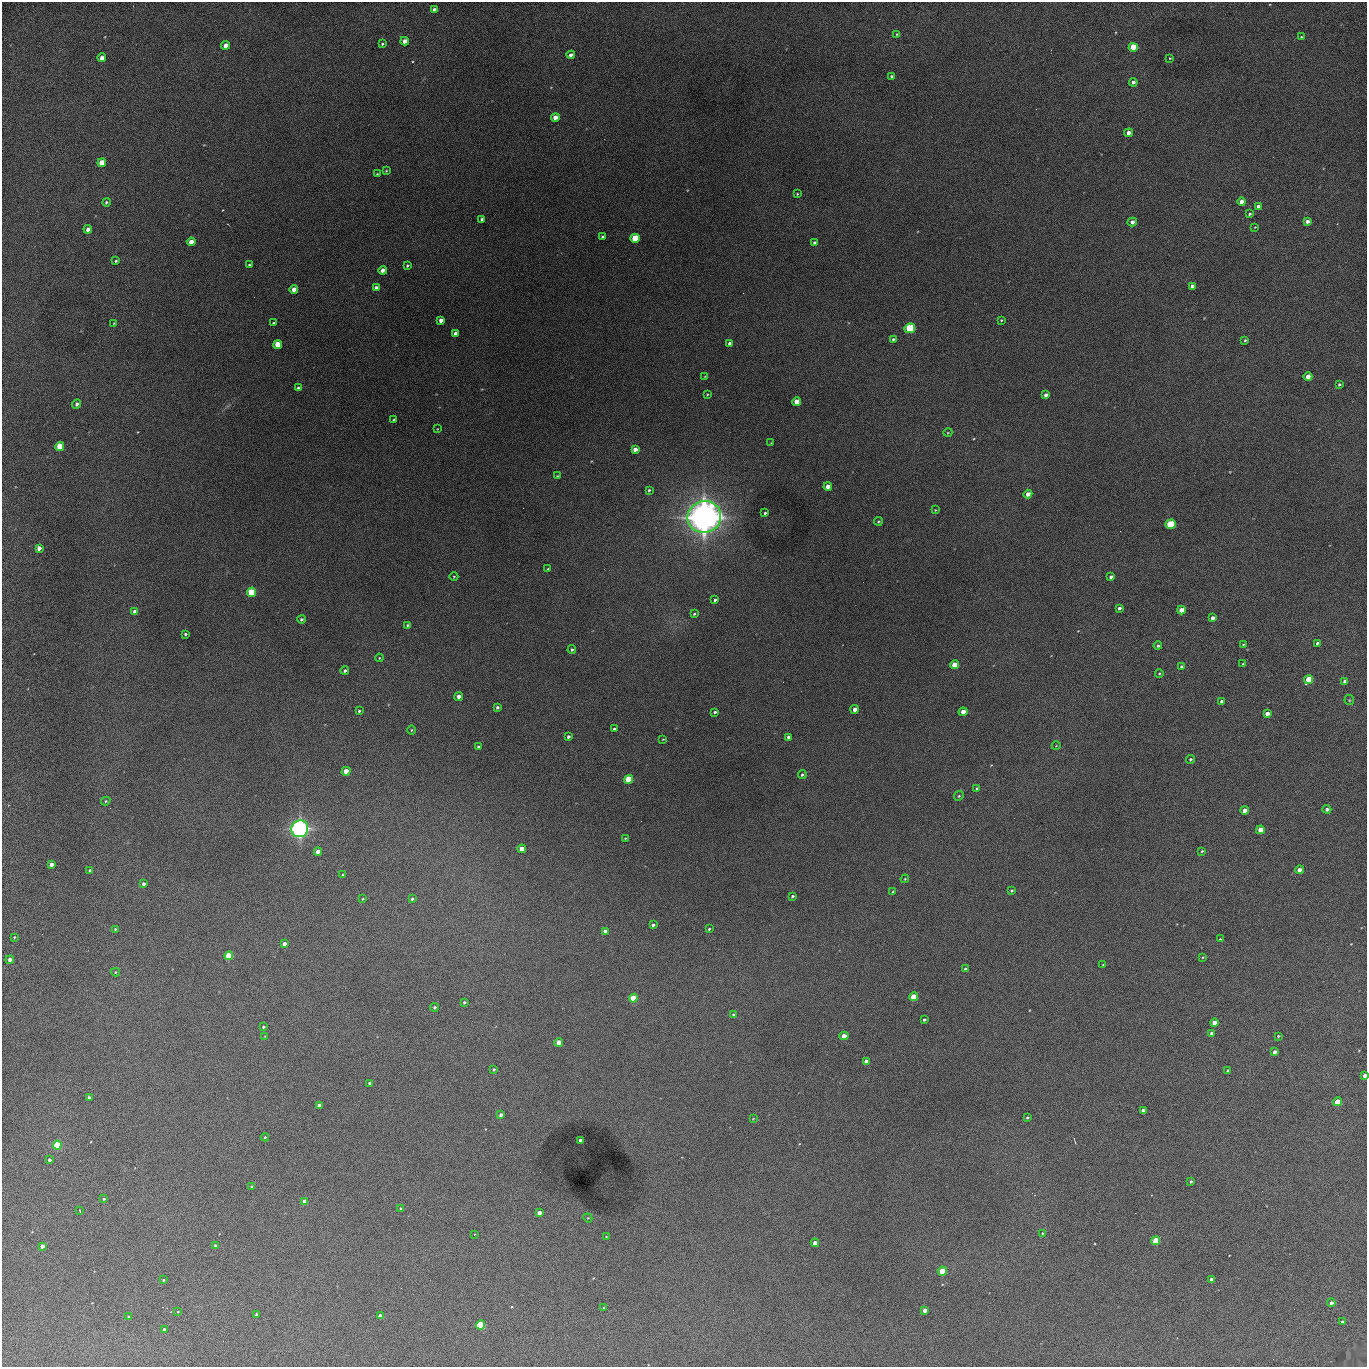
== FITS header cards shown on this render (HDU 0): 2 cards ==
NAXIS1  =                 1365 /fastest changing axis
NAXIS2  =                 1365 /next to fastest changing axis

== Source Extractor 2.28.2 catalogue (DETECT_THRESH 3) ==
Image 1365 x 1365 px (HDU 0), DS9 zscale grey, 1 PNG px = 1 image px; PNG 1369 x 1369 px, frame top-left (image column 1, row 1365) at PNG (2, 2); each listed source drawn as its Kron ellipse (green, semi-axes under 4 px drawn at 4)
Background 636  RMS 110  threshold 332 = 3 sigma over >= 5 px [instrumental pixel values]
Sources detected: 210; all 210 listed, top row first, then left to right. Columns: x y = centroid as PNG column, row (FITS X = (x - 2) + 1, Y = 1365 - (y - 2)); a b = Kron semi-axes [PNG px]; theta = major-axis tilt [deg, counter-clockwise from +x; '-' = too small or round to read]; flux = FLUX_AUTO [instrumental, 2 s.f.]
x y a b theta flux
434 9 4 3 - 1.8e+04
897 34 4 4 - 8.4e+03
1301 37 3 2 - 5.7e+03
405 41 4 4 - 5.5e+04
382 44 3 3 - 8.5e+03
225 45 4 4 - 6.3e+04
1133 47 4 4 - 3.5e+05
571 55 4 3 - 4.0e+04
102 58 4 4 - 5.5e+04
1170 58 2 2 - 6.2e+03
892 76 4 3 - 2.4e+04
1133 82 4 4 - 2.6e+04
555 117 4 4 - 5.7e+04
1129 133 4 4 - 6.1e+04
102 163 4 4 - 2.0e+05
386 171 3 3 - 7.1e+03
377 174 3 3 - 6.7e+03
797 194 3 2 - 6.3e+03
106 202 4 3 - 1.2e+04
1242 202 4 4 - 5.4e+04
1258 206 4 3 - 3.8e+04
1249 214 3 2 - 1.1e+04
482 219 4 3 - 1.5e+04
1307 221 4 3 - 4.0e+04
1132 222 5 4 - 4.1e+04
1255 227 4 3 - 5.0e+03
88 229 4 3 - 3.1e+04
602 237 3 3 - 1.3e+04
635 238 4 4 - 3.3e+05
191 242 4 4 - 8.0e+04
815 243 4 3 - 2.3e+04
116 261 3 3 - 9.7e+03
249 265 3 3 - 9.0e+03
407 265 3 3 - 1.0e+04
383 270 4 4 - 3.3e+04
1192 286 4 4 - 3.1e+04
376 288 4 3 - 4.6e+04
294 289 4 4 - 8.6e+04
441 320 4 4 - 4.1e+04
1001 320 3 2 - 7.1e+03
114 323 2 2 - 5.0e+03
273 323 3 3 - 9.9e+03
910 328 5 4 - 5.7e+05
455 333 4 3 - 2.4e+04
893 339 4 3 - 1.3e+04
1245 340 3 3 - 1.0e+04
730 343 4 4 - 4.6e+04
278 344 4 4 - 2.3e+05
705 376 4 2 - 5.1e+03
1308 377 4 4 - 1.3e+05
1339 384 3 3 - 1.2e+04
298 388 4 3 - 1.1e+04
707 394 3 2 - 6.3e+03
1046 395 4 3 - 3.6e+04
797 402 4 4 - 1.6e+05
77 404 5 4 - 2.2e+04
394 420 3 3 - 8.3e+03
437 429 3 2 - 4.4e+03
948 432 4 3 - 6.2e+03
771 443 3 3 - 5.0e+03
60 447 4 4 - 3.0e+05
635 449 4 4 - 4.9e+04
557 476 3 3 - 6.1e+03
828 487 4 4 - 8.3e+04
649 490 4 3 - 1.0e+04
1028 494 4 4 - 6.1e+04
935 510 3 3 - 5.3e+03
765 513 3 3 - 1.2e+04
704 517 17 16 - 5.0e+06
878 521 4 3 - 9.9e+03
1170 524 5 4 - 5.2e+05
39 548 4 3 - 4.9e+04
548 569 3 3 - 9.6e+03
454 576 4 3 - 6.1e+03
1111 577 4 3 - 2.3e+04
252 592 5 4 - 3.5e+05
715 600 3 3 - 1.4e+04
1119 608 4 3 - 2.2e+04
1181 610 4 4 - 1.3e+05
135 612 4 3 - 4.5e+04
694 614 4 3 - 8.0e+03
1213 618 4 3 - 4.8e+04
301 619 4 4 - 1.5e+04
407 625 4 3 - 9.8e+03
185 634 3 3 - 1.3e+04
1317 643 3 3 - 1.8e+04
1243 644 3 2 - 6.0e+03
1158 646 4 4 - 1.3e+04
572 650 4 3 - 1.1e+04
379 658 4 3 - 6.1e+03
1243 664 3 3 - 7.9e+03
954 665 4 4 - 1.4e+05
1182 667 4 3 - 2.4e+04
345 671 4 3 - 1.5e+04
1159 673 4 3 - 7.2e+03
1308 679 5 4 - 3.2e+05
1345 681 4 3 - 2.4e+04
459 696 4 4 - 4.0e+04
1349 700 5 5 - 8.3e+03
1222 701 4 3 - 3.0e+04
497 707 3 3 - 1.4e+04
855 709 4 4 - 5.8e+04
359 711 3 3 - 1.0e+04
715 712 3 3 - 1.2e+04
963 712 4 4 - 7.1e+04
1267 714 4 3 - 5.2e+04
614 729 3 3 - 1.1e+04
411 730 5 3 - 7.5e+03
568 737 3 3 - 1.8e+04
789 737 4 3 - 2.7e+04
663 739 3 2 - 5.3e+03
1056 746 4 3 - 4.7e+03
478 747 4 3 - 1.1e+04
1190 759 4 3 - 1.1e+04
346 771 4 4 - 9.6e+04
802 775 4 4 - 1.3e+04
629 779 4 4 - 3.6e+05
977 789 4 3 - 1.2e+04
959 796 5 4 - 9.8e+03
106 801 5 3 - 9.3e+03
1327 809 4 4 - 2.2e+04
1245 810 4 4 - 8.9e+04
300 829 8 8 - 2.0e+06
1260 830 4 4 - 1.1e+05
625 838 3 2 - 5.9e+03
522 849 4 4 - 9.5e+04
1202 851 3 3 - 8.0e+03
318 852 4 4 - 6.6e+04
51 864 4 4 - 3.8e+04
1299 870 4 4 - 5.6e+04
90 871 4 3 - 2.1e+04
343 875 4 3 - 9.2e+03
905 879 4 3 - 5.9e+03
143 884 4 3 - 2.5e+04
1011 890 3 3 - 9.9e+03
893 892 3 3 - 1.3e+04
792 896 3 3 - 1.2e+04
363 899 3 2 - 6.5e+03
412 899 4 4 - 1.1e+04
653 925 4 3 - 2.0e+04
115 929 3 3 - 8.1e+03
709 929 3 3 - 8.1e+03
605 931 4 4 - 3.2e+04
14 937 3 3 - 7.8e+03
1220 939 3 2 - 8.2e+03
284 944 4 3 - 6.1e+04
229 956 4 4 - 3.4e+05
1203 957 3 3 - 6.8e+03
10 960 4 4 - 3.9e+04
1103 964 3 2 - 4.9e+03
965 969 3 3 - 8.2e+03
116 972 4 4 - 9.5e+03
913 997 4 4 - 2.5e+05
633 998 4 4 - 2.7e+05
464 1002 3 3 - 1.1e+04
434 1007 4 4 - 1.5e+04
734 1015 4 4 - 1.6e+04
924 1020 3 3 - 1.2e+04
1214 1023 4 4 - 7.3e+04
263 1027 3 3 - 1.4e+04
1212 1033 4 3 - 2.1e+04
265 1036 3 2 - 5.3e+03
844 1036 4 4 - 7.8e+04
1278 1036 3 3 - 8.0e+03
559 1042 4 4 - 1.1e+05
1274 1052 4 3 - 3.4e+04
866 1061 4 4 - 6.2e+04
494 1069 4 3 - 9.3e+03
1228 1071 4 3 - 2.1e+04
1365 1076 4 3 - 5.1e+04
370 1083 3 3 - 1.2e+04
89 1098 4 4 - 3.0e+04
1338 1102 4 4 - 2.2e+05
319 1105 4 4 - 4.3e+04
1143 1111 4 3 - 4.4e+04
501 1115 4 3 - 3.3e+04
1027 1117 3 3 - 1.0e+04
753 1119 3 2 - 4.5e+03
265 1137 4 4 - 9.1e+03
581 1140 4 4 - 4.3e+04
57 1145 4 4 - 3.9e+05
49 1160 3 3 - 2.1e+04
1191 1181 3 3 - 1.2e+04
252 1187 3 3 - 1.3e+04
104 1199 3 3 - 9.5e+03
305 1202 4 4 - 8.2e+04
401 1208 3 3 - 8.3e+03
80 1211 4 2 - 5.1e+03
539 1213 4 4 - 5.0e+04
588 1218 5 4 - 6.5e+03
1042 1233 4 3 - 5.3e+03
474 1234 2 2 - 5.6e+03
606 1236 4 3 - 4.8e+03
1156 1241 4 4 - 3.4e+05
815 1243 4 4 - 6.8e+04
215 1245 3 3 - 1.1e+04
42 1246 4 3 - 4.6e+04
942 1271 4 4 - 2.2e+05
1211 1279 3 3 - 2.8e+04
163 1280 3 2 - 8.6e+03
1331 1303 4 3 - 2.8e+04
603 1308 4 3 - 6.1e+03
925 1310 4 4 - 5.2e+04
178 1312 3 2 - 5.5e+03
257 1315 3 3 - 2.4e+04
380 1316 4 4 - 4.3e+04
129 1317 3 3 - 1.1e+04
1342 1322 3 3 - 1.5e+04
480 1325 4 4 - 4.7e+05
164 1330 3 3 - 2.7e+04
At the frame edge (FLAGS 8, measured only in part): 1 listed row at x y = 1365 1076

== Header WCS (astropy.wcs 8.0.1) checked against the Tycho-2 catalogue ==
Header WCS as astropy/WCSLIB reads it (applying the file's SIP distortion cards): RA---TAN-SIP/DEC--TAN-SIP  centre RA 02:17:15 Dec +13:21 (34.31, +13.35 deg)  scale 1.91 arcsec/px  FOV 43.5' x 43.6'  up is -180 deg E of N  parity flipped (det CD > 0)
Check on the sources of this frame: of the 60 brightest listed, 16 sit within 2.8 arcsec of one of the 19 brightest Tycho-2 stars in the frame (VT <= 12.67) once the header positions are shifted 0.18 arcsec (0.16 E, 0.08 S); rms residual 0.93 arcsec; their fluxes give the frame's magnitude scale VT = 25.62 - 2.5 log10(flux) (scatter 0.14 mag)
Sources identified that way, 16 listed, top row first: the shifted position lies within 2.8 arcsec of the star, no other Tycho-2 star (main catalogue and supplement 1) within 5.6 arcsec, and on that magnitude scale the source's flux lands within +1.5 / -3 mag of the star's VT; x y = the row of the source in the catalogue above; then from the Tycho-2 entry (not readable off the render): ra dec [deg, ICRS J2000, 3 dp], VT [Tycho-2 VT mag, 2 dp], TYC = Tycho-2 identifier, HIP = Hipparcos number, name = IAU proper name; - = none
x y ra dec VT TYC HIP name
1133 47 34.068 +13.016 12.11 637-923-1 - -
635 238 34.341 +13.116 11.78 637-767-1 - -
910 328 34.191 +13.165 10.78 637-980-1 - -
278 344 34.536 +13.172 12.67 637-944-1 - -
60 447 34.655 +13.226 12.20 637-883-1 - -
1170 524 34.049 +13.269 11.22 637-820-1 - -
252 592 34.551 +13.304 11.62 637-695-1 - -
1308 679 33.973 +13.352 11.91 637-1253-1 - -
629 779 34.345 +13.404 11.61 637-1245-1 - -
300 829 34.525 +13.430 7.86 637-948-1 10730 -
633 998 34.343 +13.520 12.11 637-855-1 - -
1338 1102 33.958 +13.576 11.96 637-1126-1 - -
57 1145 34.658 +13.597 11.37 637-890-1 - -
1156 1241 34.057 +13.650 11.94 637-667-1 - -
942 1271 34.174 +13.666 12.36 637-601-1 - -
480 1325 34.427 +13.694 11.59 637-1123-1 - -